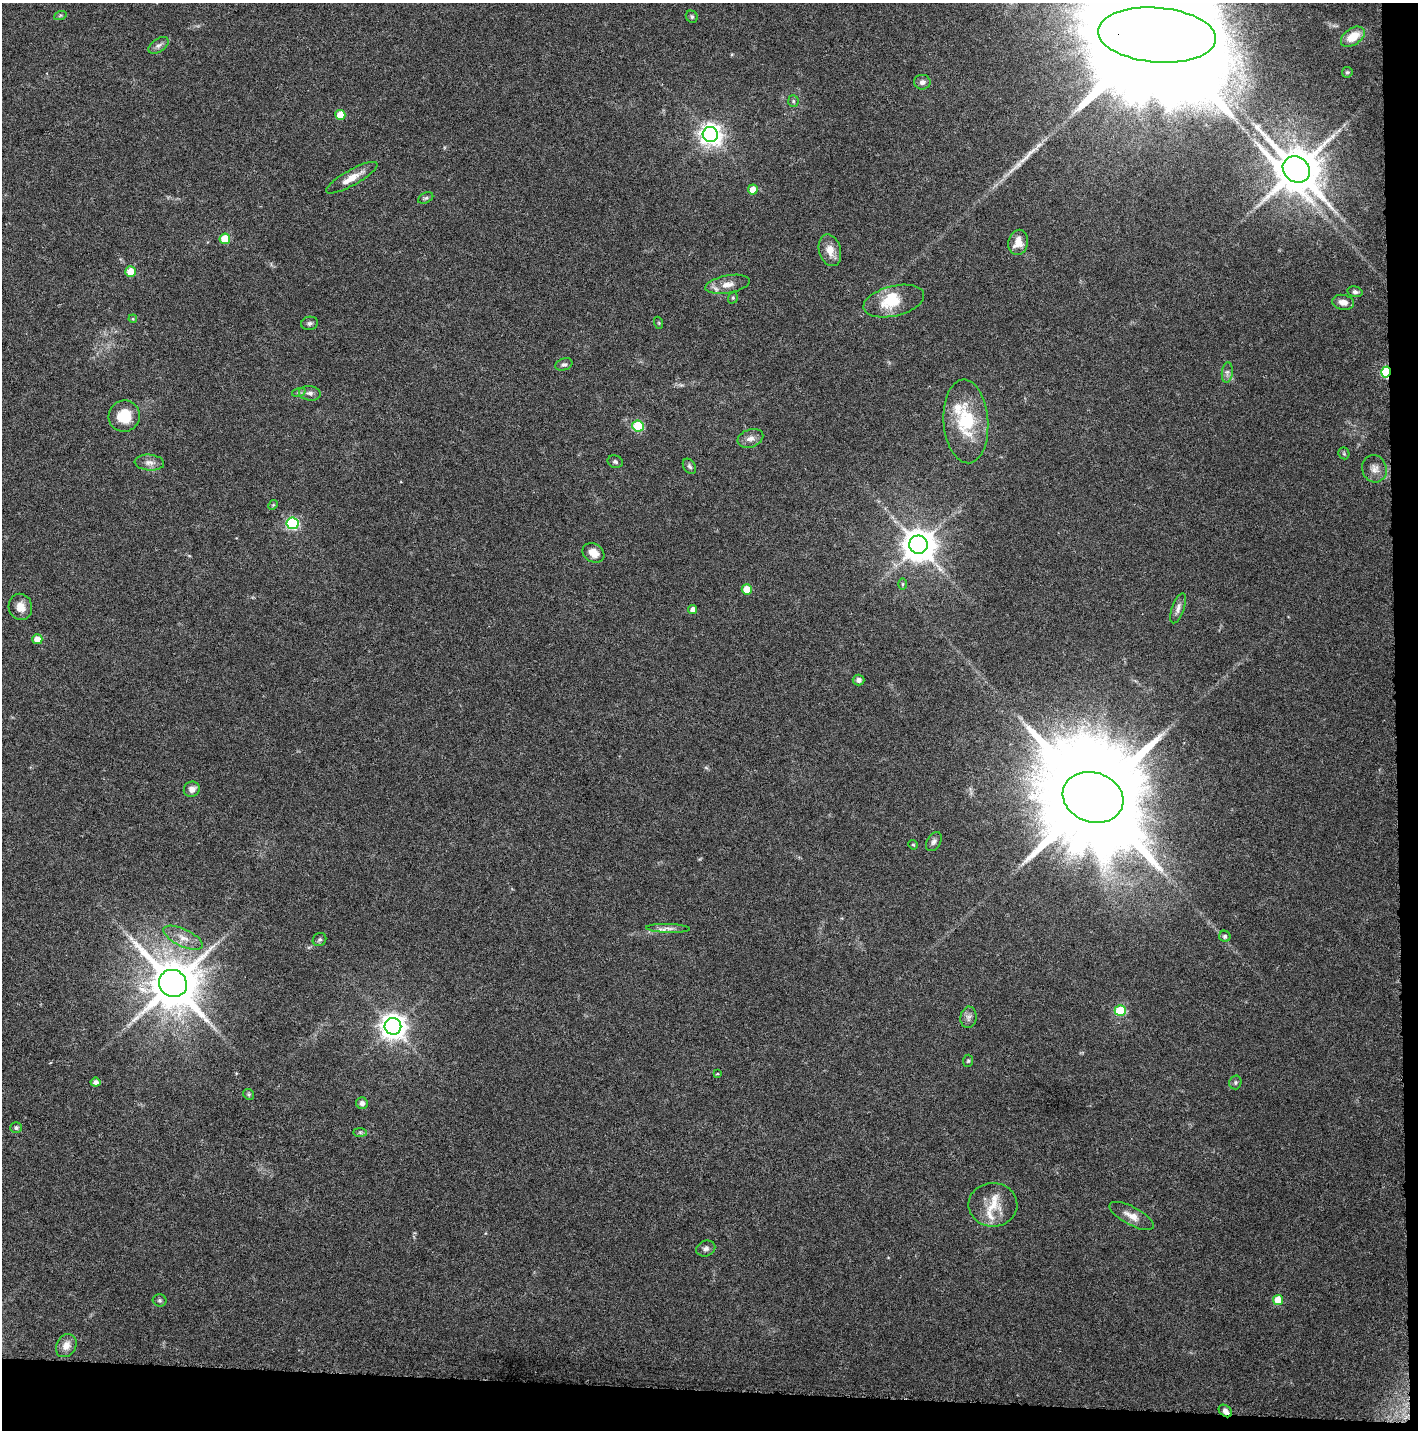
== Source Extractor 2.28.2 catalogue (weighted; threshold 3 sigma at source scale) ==
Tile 9 of 3 x 3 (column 3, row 3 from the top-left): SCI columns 2981-4396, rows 1-1428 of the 4545 x 4293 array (HDU 1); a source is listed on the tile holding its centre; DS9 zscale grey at full resolution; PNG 1420 x 1432 px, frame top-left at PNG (2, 3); each listed source drawn as its Kron ellipse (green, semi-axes under 4 px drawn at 4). Shown black and unused: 4% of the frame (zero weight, under 3 of 6 exposures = <1% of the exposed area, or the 3 px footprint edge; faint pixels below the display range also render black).
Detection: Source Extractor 2.28.2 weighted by HDU 2 'WHT'; one run over the whole footprint, this tile lists its part. Background 0.0301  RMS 0.0024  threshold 0.00996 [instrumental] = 3 sigma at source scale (4.09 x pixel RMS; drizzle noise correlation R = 1.36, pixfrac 0.8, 0.0396/0.0396 arcsec/px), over >= 5 px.
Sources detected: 85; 1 inside a brighter object's white glare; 1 long thin detection or spike segment (spike, bleed or trail) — neither listed nor drawn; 5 inside a brighter listed object's ellipse — not listed separately; the other 78 listed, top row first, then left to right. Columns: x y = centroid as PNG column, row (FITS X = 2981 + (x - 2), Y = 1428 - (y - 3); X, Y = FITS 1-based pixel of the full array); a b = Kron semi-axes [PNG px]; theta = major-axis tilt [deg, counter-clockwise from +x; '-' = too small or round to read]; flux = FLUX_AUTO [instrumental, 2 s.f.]
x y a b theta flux
60 16 6 4 20 0.33
692 17 6 5 - 0.45
1157 35 59 27 -5 27000
1353 37 13 8 34 4.1
158 45 11 6 34 0.88
1347 72 5 5 - 0.35
922 82 8 7 - 0.85
793 101 6 5 - 0.38
340 115 5 5 - 4.5
710 135 8 7 - 160
1296 169 14 12 -39 1100
352 178 29 7 29 3
753 189 5 5 - 2.8
426 198 8 5 26 0.45
225 239 5 5 - 6.7
1018 242 13 10 77 2.4
830 250 16 11 -75 2.6
130 272 5 5 - 3.8
728 284 22 9 10 2.4
1355 292 7 5 -13 0.57
733 298 6 4 70 0.34
894 301 31 15 14 7.4
1343 302 11 7 -12 1.4
133 319 4 3 - 0.2
309 323 8 6 12 0.63
659 323 6 4 -72 0.28
564 364 8 6 20 0.59
1227 372 10 5 84 0.81
1386 372 5 4 - 21
299 392 7 4 18 0.43
310 393 11 7 -7 1
124 416 16 15 - 5.7
966 421 42 22 -86 13
638 426 5 5 - 12
750 438 13 9 19 1.5
1344 453 6 5 - 0.33
615 462 8 6 -20 0.53
149 463 15 8 -4 1.4
689 466 8 6 -55 0.55
1374 469 14 12 -73 1.9
273 505 5 4 - 0.24
292 523 6 6 - 27
918 545 9 9 - 460
593 553 11 9 -32 2.3
903 584 6 4 90 0.29
747 589 5 5 - 4.9
20 607 13 11 -78 2.4
1178 608 16 6 71 1.1
693 609 4 4 - 1.4
37 639 5 5 - 2.4
858 680 6 5 - 0.76
192 789 8 7 - 1.4
1093 797 31 25 -18 8200
934 842 10 6 59 0.78
913 845 5 4 - 0.3
668 928 22 4 -2 1.4
1225 936 6 5 - 0.65
183 938 21 8 -25 2.6
319 940 7 6 - 0.48
173 983 14 13 - 1300
1120 1011 5 5 - 13
968 1017 11 8 82 0.99
393 1026 8 8 - 240
968 1061 6 5 - 0.35
718 1073 3 3 - 0.37
96 1082 5 4 - 0.91
1235 1082 7 6 - 0.44
249 1094 6 5 - 0.35
362 1103 6 5 - 0.99
16 1128 6 5 - 0.54
360 1132 7 4 -1 0.38
993 1205 24 22 0 5.2
1132 1216 24 9 -29 2.5
706 1249 10 7 23 0.83
160 1300 7 6 - 0.44
1278 1300 5 5 - 5.2
66 1346 12 9 60 1.9
1225 1411 7 5 -40 1.1
Overlapping masked pixels (flux is a lower limit): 3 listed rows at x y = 1157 35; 1386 372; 1225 1411
Isophote crosses this tile's border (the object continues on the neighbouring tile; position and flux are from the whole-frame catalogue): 1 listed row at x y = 1157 35